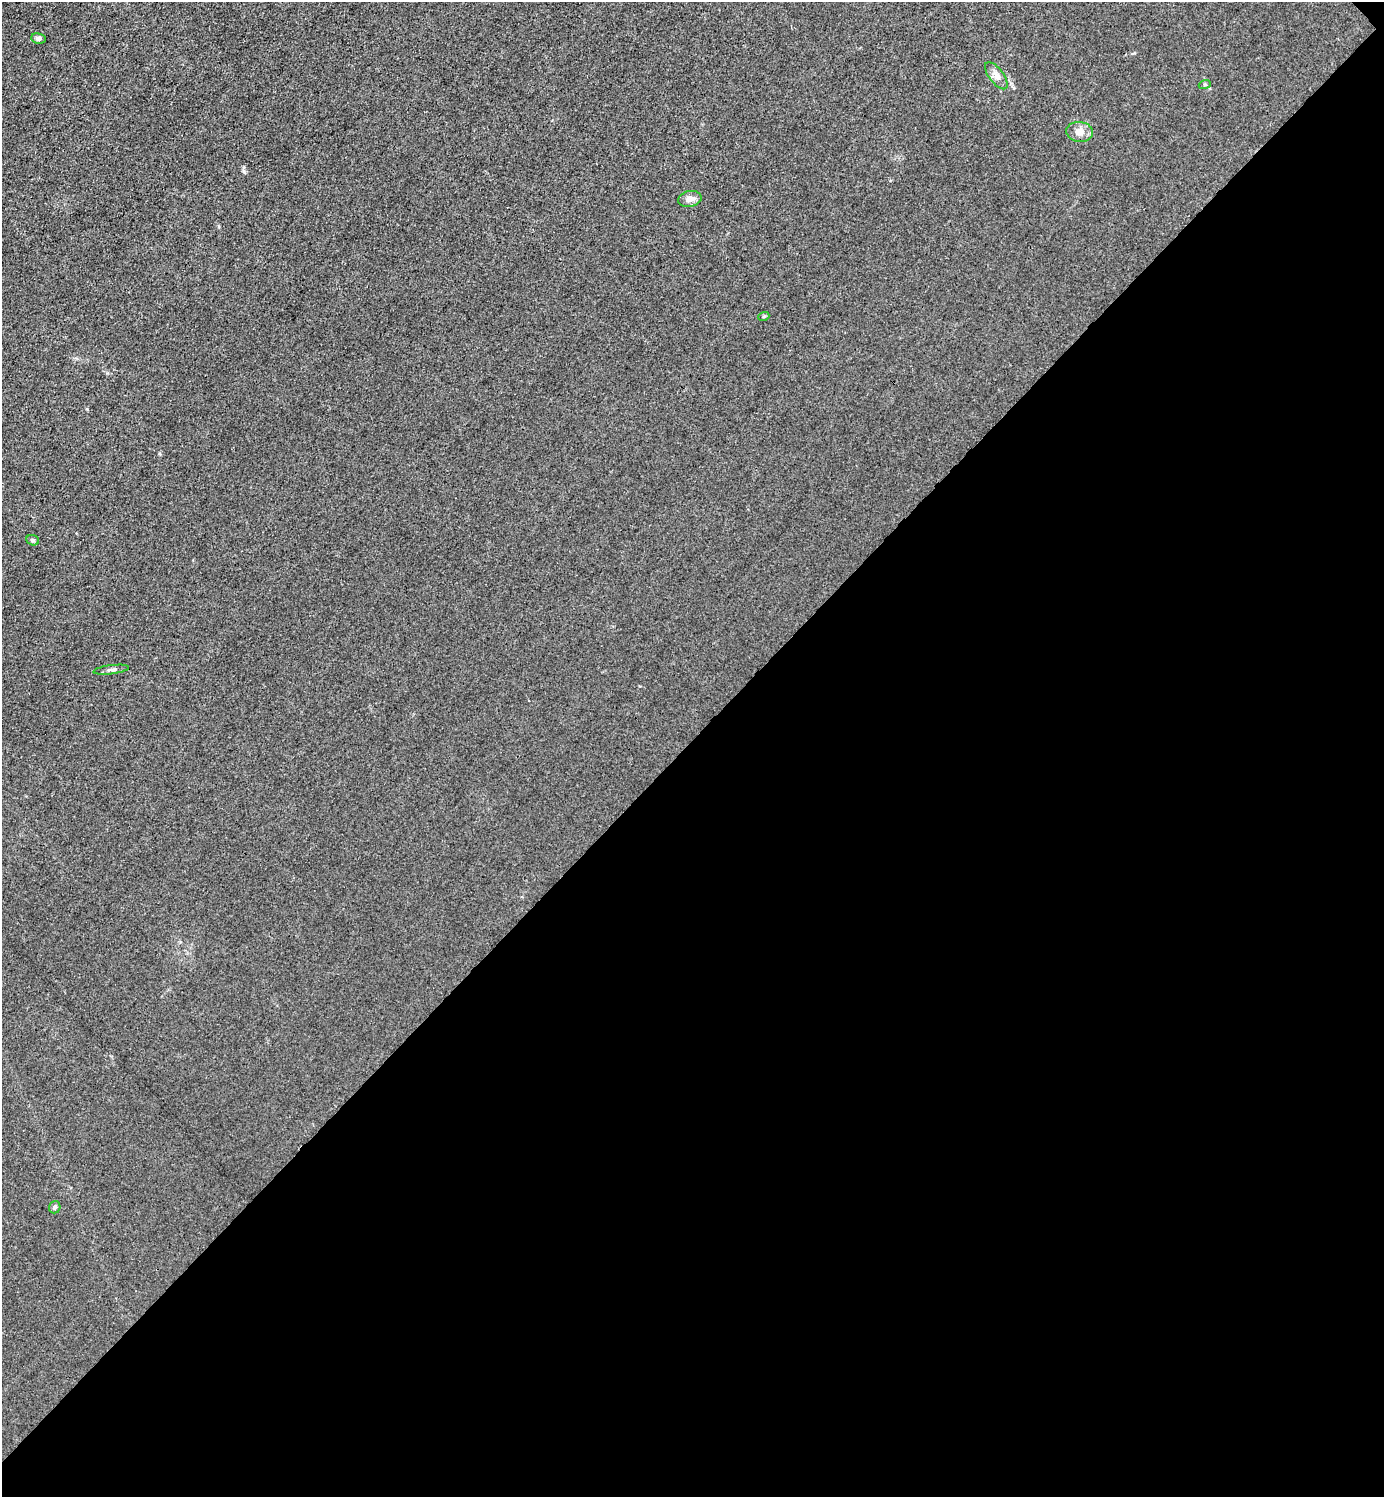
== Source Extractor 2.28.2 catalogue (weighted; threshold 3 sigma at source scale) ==
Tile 12 of 4 x 4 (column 4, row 3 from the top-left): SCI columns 4448-5829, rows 1498-2992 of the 5985 x 5985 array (HDU 1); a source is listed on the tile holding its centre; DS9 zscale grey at full resolution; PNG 1386 x 1499 px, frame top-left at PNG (2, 2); each listed source drawn as its Kron ellipse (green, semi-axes under 4 px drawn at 4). Shown black and unused: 51% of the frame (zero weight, under 3 of 4 exposures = <1% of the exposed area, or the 3 px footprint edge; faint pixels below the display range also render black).
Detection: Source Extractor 2.28.2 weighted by HDU 2 'WHT'; one run over the whole footprint, this tile lists its part. Background 0.0216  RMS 0.0063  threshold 0.0283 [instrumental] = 3 sigma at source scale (4.5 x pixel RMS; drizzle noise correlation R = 1.50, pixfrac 1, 0.05/0.05 arcsec/px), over >= 5 px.
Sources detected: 9; all 9 listed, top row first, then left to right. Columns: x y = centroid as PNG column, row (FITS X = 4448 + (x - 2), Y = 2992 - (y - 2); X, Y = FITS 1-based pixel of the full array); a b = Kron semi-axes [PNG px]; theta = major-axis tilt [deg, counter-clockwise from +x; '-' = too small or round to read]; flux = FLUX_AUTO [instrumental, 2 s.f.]
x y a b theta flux
38 38 7 5 -7 1.7
996 76 16 7 -53 4.2
1205 84 6 4 19 0.78
1080 132 13 10 -7 4.8
690 199 12 8 12 3.9
764 316 5 3 - 0.65
33 540 6 5 - 1
111 670 18 4 7 2.1
55 1207 6 5 - 1.5